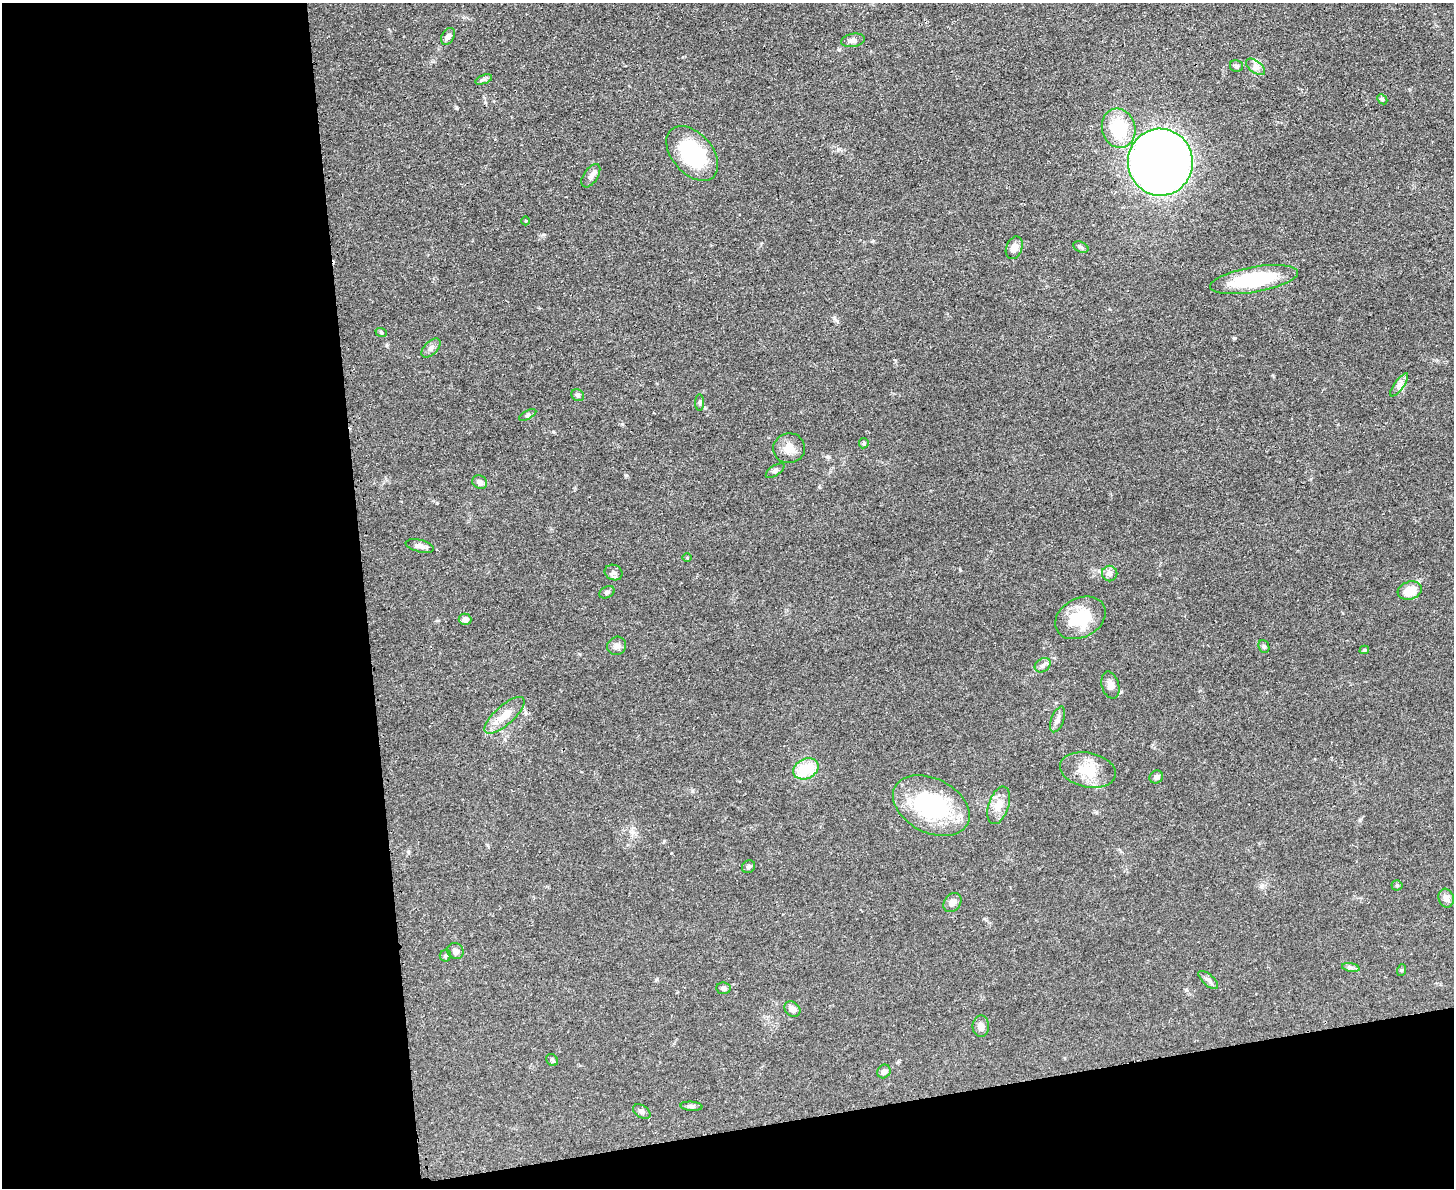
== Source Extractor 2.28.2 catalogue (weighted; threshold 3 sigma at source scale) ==
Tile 10 of 3 x 4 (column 1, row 4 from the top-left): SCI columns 142-1593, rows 12-1197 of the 4749 x 4765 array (HDU 1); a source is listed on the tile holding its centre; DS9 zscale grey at full resolution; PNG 1456 x 1190 px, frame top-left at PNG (2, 3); each listed source drawn as its Kron ellipse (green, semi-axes under 4 px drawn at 4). Shown black and unused: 31% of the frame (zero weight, under 3 of 4 exposures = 2% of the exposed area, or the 3 px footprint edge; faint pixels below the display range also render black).
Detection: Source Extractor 2.28.2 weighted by HDU 2 'WHT'; one run over the whole footprint, this tile lists its part. Background 0.0457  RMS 0.0051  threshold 0.023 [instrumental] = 3 sigma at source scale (4.5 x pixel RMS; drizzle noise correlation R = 1.50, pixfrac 1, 0.05/0.05 arcsec/px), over >= 5 px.
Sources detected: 60; all 60 listed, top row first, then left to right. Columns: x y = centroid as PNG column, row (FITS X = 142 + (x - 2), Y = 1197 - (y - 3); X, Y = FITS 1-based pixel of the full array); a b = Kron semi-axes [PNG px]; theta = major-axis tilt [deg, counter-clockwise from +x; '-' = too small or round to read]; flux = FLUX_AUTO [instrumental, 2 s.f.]
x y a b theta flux
448 36 9 6 59 1.7
853 40 12 6 10 2.3
1237 66 7 6 - 1.1
1255 67 11 6 -37 2.1
484 79 9 4 19 1.1
1382 99 6 4 -45 0.73
1119 128 20 16 -74 25
692 153 32 20 -48 40
1160 162 33 32 - 540
591 176 13 7 56 2.3
525 221 4 3 - 0.42
1081 247 8 5 -25 0.97
1014 248 12 8 68 3.6
1254 280 44 12 10 37
381 332 6 4 -20 0.73
431 348 11 7 45 2
1399 385 14 5 54 2.1
578 395 7 5 -35 1.1
700 402 8 4 89 0.96
528 415 9 4 27 0.91
864 443 5 4 - 0.71
789 448 16 15 - 5.5
775 471 11 5 34 1.2
480 482 8 6 -29 2.3
420 546 14 6 -14 2
687 558 5 3 - 0.42
614 573 9 7 -26 1.8
1110 573 8 7 - 1.9
1410 591 12 9 18 9.3
607 592 8 5 27 1.2
1080 618 26 19 28 21
465 619 6 6 - 2
617 646 9 9 - 2.2
1264 646 7 5 -68 0.94
1364 650 5 4 - 0.84
1043 665 8 6 33 1.6
1110 685 14 8 -74 3.2
505 715 25 9 42 7.8
1058 719 13 6 70 2.2
806 769 13 10 26 16
1088 770 28 17 -12 13
1156 777 7 6 - 1.7
999 805 19 10 71 5.6
931 806 41 27 -28 55
748 867 7 6 - 1.1
1397 885 5 5 - 0.63
1446 898 9 7 -72 2.5
952 902 10 8 52 2.7
455 951 8 7 - 2.1
445 956 6 5 - 0.89
1351 967 9 4 -9 1.1
1402 970 6 4 71 0.54
1208 980 12 5 -42 1.7
723 988 7 5 -8 1.6
792 1009 9 7 -41 2.9
981 1026 11 8 -90 2.6
552 1060 6 5 - 0.83
884 1071 7 6 - 1.7
691 1106 11 4 -5 1.2
642 1111 9 6 -31 1.4
Unlisted compact peaks at least as high as the median listed source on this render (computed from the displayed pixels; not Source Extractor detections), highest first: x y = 1234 338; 626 475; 456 107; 960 570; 553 432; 834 318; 622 424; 1360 820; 437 503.